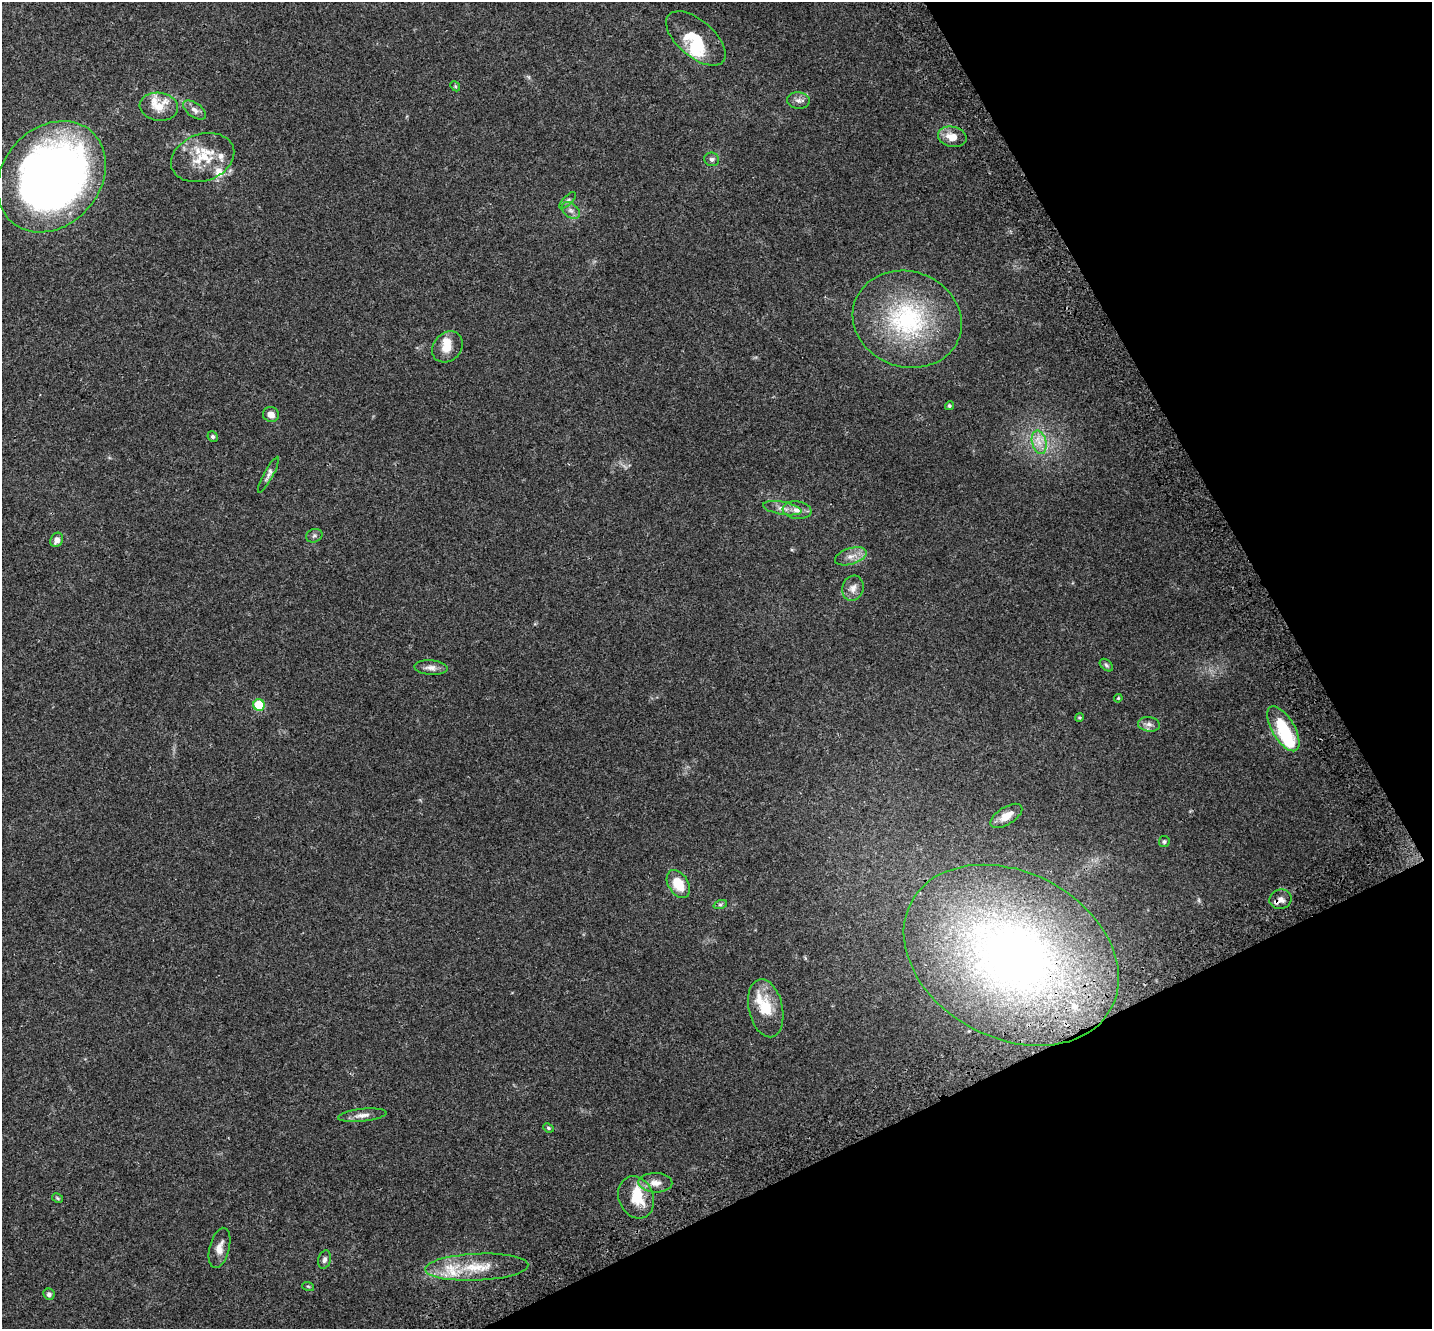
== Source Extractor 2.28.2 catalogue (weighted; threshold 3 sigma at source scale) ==
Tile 12 of 4 x 4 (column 4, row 3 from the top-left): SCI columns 4419-5848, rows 1632-2958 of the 5973 x 5859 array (HDU 1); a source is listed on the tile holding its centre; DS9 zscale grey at full resolution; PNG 1434 x 1331 px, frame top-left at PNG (2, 2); each listed source drawn as its Kron ellipse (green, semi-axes under 4 px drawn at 4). Shown black and unused: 24% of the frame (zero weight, under 3 of 4 exposures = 9% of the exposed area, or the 3 px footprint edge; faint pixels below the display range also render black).
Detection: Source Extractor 2.28.2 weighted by HDU 2 'WHT'; one run over the whole footprint, this tile lists its part. Background 0.0697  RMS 0.0062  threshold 0.0279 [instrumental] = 3 sigma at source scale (4.5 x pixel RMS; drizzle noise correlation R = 1.50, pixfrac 1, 0.0396/0.0396 arcsec/px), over >= 5 px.
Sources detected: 59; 3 inside a brighter object's white glare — neither listed nor drawn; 8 inside a brighter listed object's ellipse — not listed separately; the other 48 listed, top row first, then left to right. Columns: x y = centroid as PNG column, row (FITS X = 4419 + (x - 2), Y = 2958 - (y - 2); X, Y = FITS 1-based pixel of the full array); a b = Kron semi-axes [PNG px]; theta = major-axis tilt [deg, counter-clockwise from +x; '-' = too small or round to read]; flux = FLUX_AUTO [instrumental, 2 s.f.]
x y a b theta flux
696 38 36 18 -41 20
455 86 5 4 - 0.78
798 100 11 8 -2 2.9
159 107 19 14 -7 8.6
194 110 13 7 -35 3.1
952 137 14 10 -12 7.5
203 158 32 23 19 21
712 159 7 6 - 1.6
52 177 60 49 49 400
568 200 11 4 44 1.6
571 210 10 7 -39 2.7
907 319 55 48 -19 78
447 347 17 13 47 7.3
949 406 5 4 - 0.86
271 414 8 7 - 3.8
213 436 5 5 - 1.3
1039 442 12 7 -75 4.8
268 475 20 4 62 2.5
782 508 19 6 -10 3.9
797 510 14 8 -8 4.5
314 536 8 6 23 1.4
57 540 7 6 - 3.5
851 556 16 8 17 4.8
853 588 13 10 72 4.2
1106 665 8 5 -41 1.1
431 668 17 7 -4 3.4
1118 698 4 3 - 0.68
259 705 6 5 - 27
1079 717 4 4 - 0.68
1149 724 11 7 -9 2.9
1283 729 25 11 -59 30
1006 816 18 8 33 5.8
1164 842 5 5 - 1.1
678 884 15 10 -59 13
1281 899 11 9 15 3.9
720 905 7 4 19 1.1
1011 955 113 83 -28 320
766 1008 29 17 -77 17
362 1115 24 6 6 4.1
548 1128 5 4 - 0.77
655 1183 17 9 -2 5.3
636 1197 22 17 -68 16
57 1198 6 4 -28 0.73
220 1248 20 10 76 5.5
324 1259 9 6 74 1.7
477 1267 52 13 2 21
308 1286 6 3 -19 0.61
49 1294 6 5 - 1.5
Overlapping masked pixels (flux is a lower limit): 2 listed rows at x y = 1281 899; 1011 955